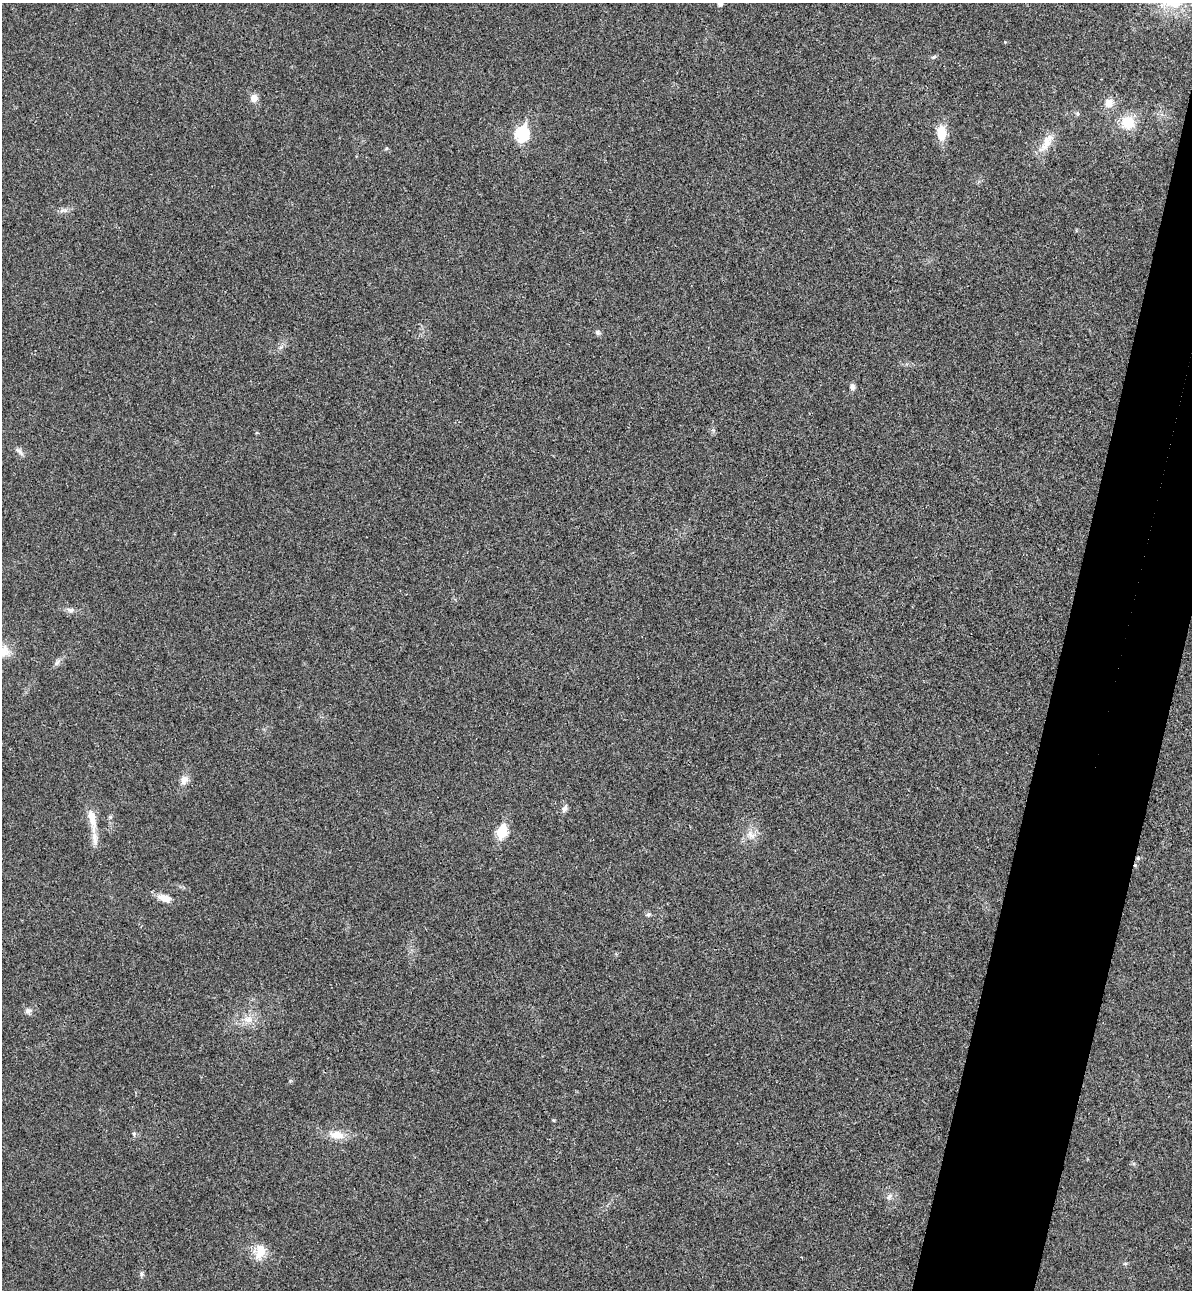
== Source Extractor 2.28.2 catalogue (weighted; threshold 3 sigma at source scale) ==
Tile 10 of 4 x 4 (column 2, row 3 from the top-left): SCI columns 1371-2560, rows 1312-2599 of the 5243 x 5193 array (HDU 1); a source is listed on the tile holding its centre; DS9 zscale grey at full resolution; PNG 1194 x 1292 px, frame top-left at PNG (2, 3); no overlay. Shown black and unused: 7% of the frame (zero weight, under 3 of 4 exposures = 6% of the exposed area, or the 3 px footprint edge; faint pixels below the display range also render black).
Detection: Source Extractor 2.28.2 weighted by HDU 2 'WHT'; one run over the whole footprint, this tile lists its part. Background 0.0266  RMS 0.0065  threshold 0.0292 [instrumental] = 3 sigma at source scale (4.5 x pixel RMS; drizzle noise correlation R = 1.50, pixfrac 1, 0.05/0.05 arcsec/px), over >= 5 px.
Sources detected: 29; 1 inside a brighter listed object's ellipse — not listed separately; the other 28 listed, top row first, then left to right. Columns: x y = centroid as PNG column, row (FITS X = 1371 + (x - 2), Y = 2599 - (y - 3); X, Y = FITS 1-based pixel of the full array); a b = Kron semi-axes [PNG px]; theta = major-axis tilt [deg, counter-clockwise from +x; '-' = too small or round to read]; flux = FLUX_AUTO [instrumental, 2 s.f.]
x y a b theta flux
720 3 6 6 - 2.3
1005 42 4 4 - 0.5
254 98 8 7 - 4.6
1109 103 11 10 - 5.1
1128 122 15 14 - 15
941 133 14 9 -88 12
522 134 8 6 73 70
1047 141 23 10 72 8.3
597 332 7 6 - 1.5
852 387 8 6 83 2.2
70 610 10 6 -17 2.1
57 663 9 3 45 1.5
184 779 11 8 72 4
564 808 10 6 65 2
92 818 26 9 -75 9.3
501 832 7 6 - 38
751 835 9 7 -37 3.4
1138 858 5 4 - 0.9
164 898 17 9 -17 6.1
648 914 6 5 - 1.1
28 1011 8 7 - 2.1
247 1019 10 9 - 4.8
553 1120 4 4 - 0.69
134 1133 6 5 - 1
336 1135 19 10 -7 8.7
889 1197 9 4 48 1.5
260 1252 20 12 82 9.7
141 1274 8 4 -82 1.2
Isophote crosses this tile's border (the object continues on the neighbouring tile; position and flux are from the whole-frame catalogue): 1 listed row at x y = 720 3
Unlisted compact peaks at least as high as the median listed source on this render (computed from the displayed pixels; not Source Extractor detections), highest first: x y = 934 57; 65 210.